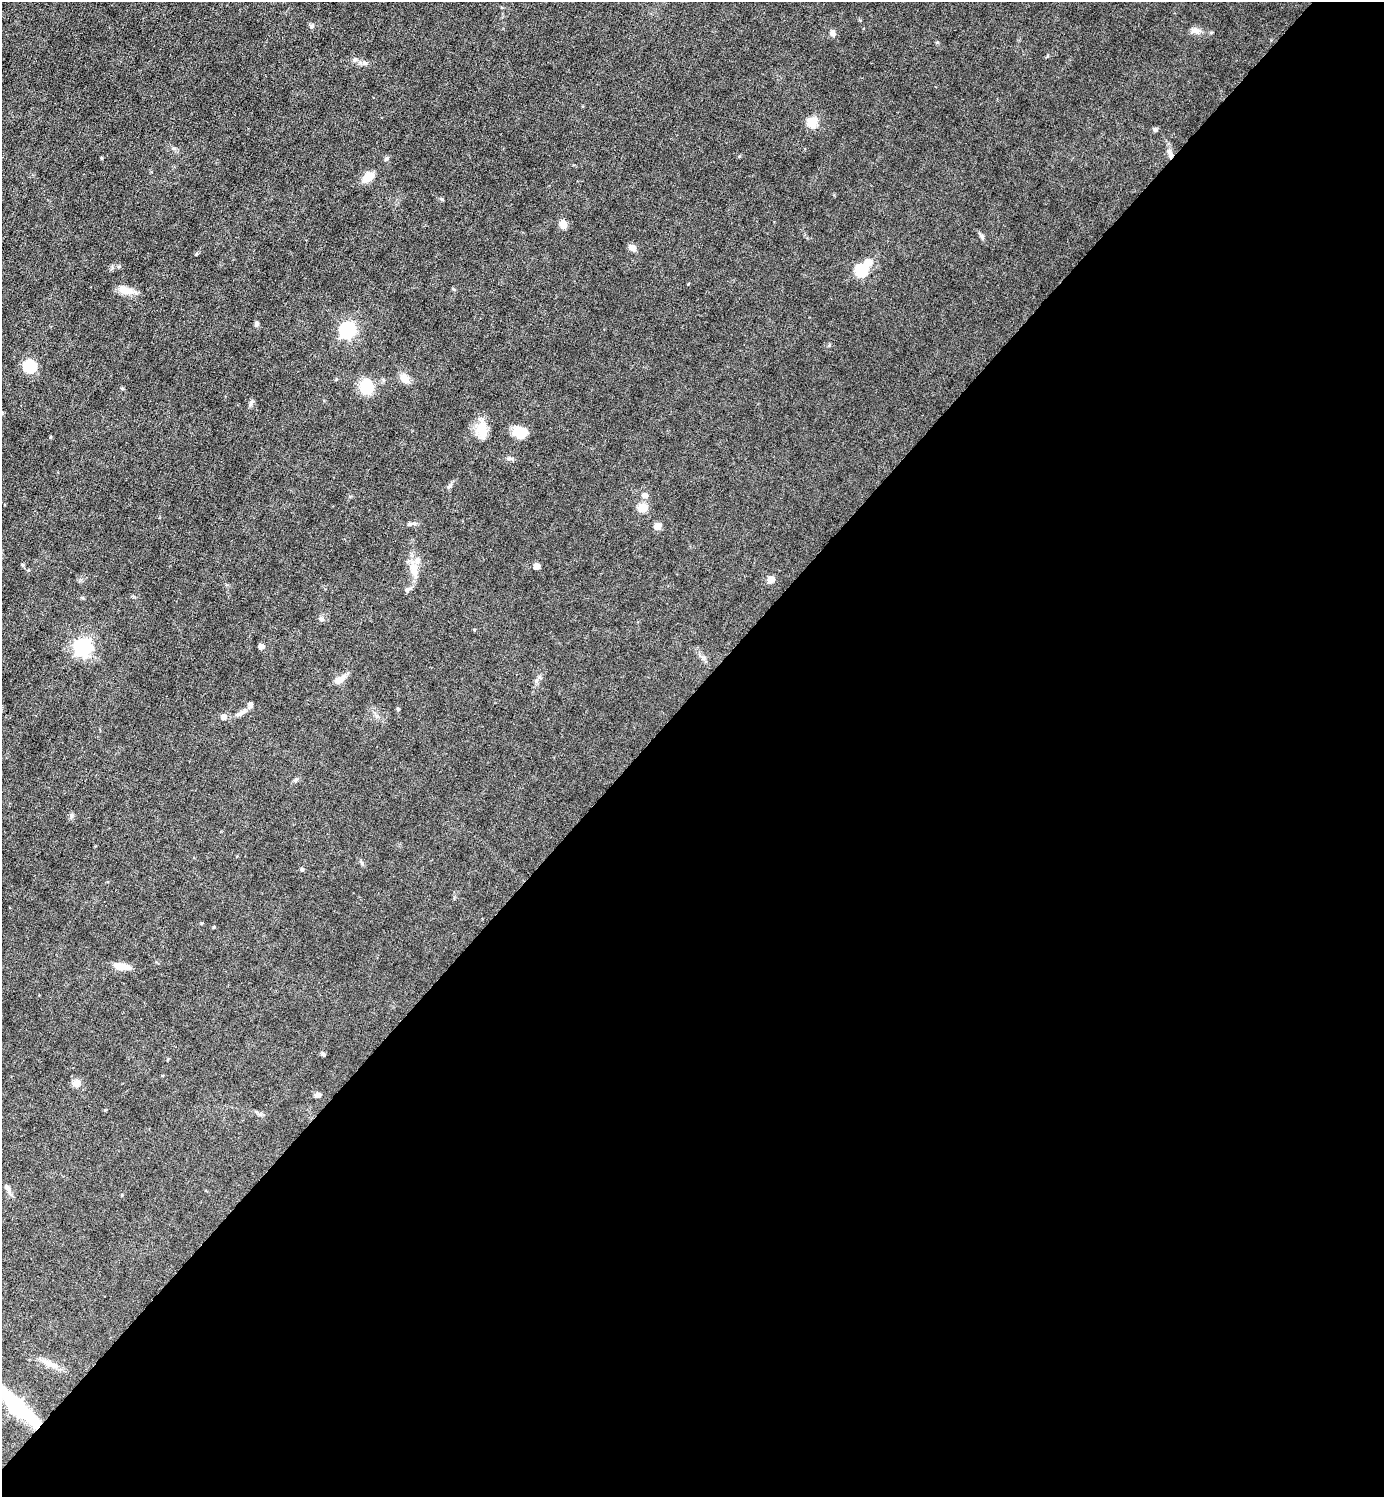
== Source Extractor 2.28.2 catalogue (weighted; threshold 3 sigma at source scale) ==
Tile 12 of 4 x 4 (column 4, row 3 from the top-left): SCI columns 4444-5825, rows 1496-2990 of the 5980 x 5979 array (HDU 1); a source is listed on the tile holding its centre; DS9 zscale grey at full resolution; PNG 1386 x 1499 px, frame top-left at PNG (2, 2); no overlay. Shown black and unused: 54% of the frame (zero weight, under 3 of 6 exposures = <1% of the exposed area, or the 3 px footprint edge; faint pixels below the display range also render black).
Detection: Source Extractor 2.28.2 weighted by HDU 2 'WHT'; one run over the whole footprint, this tile lists its part. Background 0.0451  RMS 0.005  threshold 0.0203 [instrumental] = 3 sigma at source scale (4.09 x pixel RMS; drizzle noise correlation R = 1.36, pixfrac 0.8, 0.05/0.05 arcsec/px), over >= 5 px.
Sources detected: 61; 1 inside a brighter object's white glare — not listed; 1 inside a brighter listed object's ellipse — not listed separately; the other 59 listed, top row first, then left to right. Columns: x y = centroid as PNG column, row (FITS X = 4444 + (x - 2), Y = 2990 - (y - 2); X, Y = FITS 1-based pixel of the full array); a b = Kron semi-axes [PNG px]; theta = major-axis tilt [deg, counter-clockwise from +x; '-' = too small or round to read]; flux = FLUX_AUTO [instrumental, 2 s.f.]
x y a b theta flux
311 26 6 6 - 1.1
1195 31 13 9 -15 2.7
833 33 7 7 - 1.8
355 60 7 4 0 0.91
812 122 6 5 - 22
1155 130 6 5 - 0.8
1170 154 10 6 -79 2.1
101 158 4 3 - 0.51
386 159 6 5 - 0.79
368 177 11 7 37 9.1
441 199 6 4 -35 0.57
563 224 9 8 - 3.3
982 236 10 3 -69 0.92
632 247 9 7 -39 2.3
861 270 6 6 - 40
688 284 3 3 - 0.31
125 290 21 9 -11 4.8
256 324 6 5 - 1.1
347 330 7 7 - 100
829 345 5 4 - 0.55
29 366 6 6 - 42
405 379 13 9 -53 3.8
366 386 16 13 -87 13
122 388 5 3 - 0.48
251 404 8 4 71 0.97
482 428 20 16 -80 7.8
520 432 14 11 4 9.3
50 437 4 3 - 0.54
510 458 10 5 -10 1.2
449 486 8 5 28 1
645 495 6 5 - 3
643 508 5 5 - 16
412 524 10 4 5 1.1
657 526 5 5 - 7.6
22 565 5 4 - 0.58
536 566 5 5 - 3.9
414 570 22 10 -78 6.4
771 579 5 5 - 7.5
407 589 9 5 44 1.2
321 619 7 5 -20 1
474 630 4 3 - 0.39
261 646 5 5 - 2.8
83 647 7 7 - 170
339 679 16 8 31 3.8
536 681 7 4 71 1
250 704 7 6 - 1.4
240 714 13 7 32 2.3
223 717 6 5 - 2.6
296 780 9 4 32 0.83
302 869 6 4 90 0.64
214 927 4 3 - 0.4
122 966 18 6 -10 6.5
323 1054 6 5 - 0.73
76 1083 9 9 - 3
317 1095 8 6 6 1.4
105 1110 5 4 - 0.4
8 1189 17 5 -64 2
122 1195 4 3 - 0.4
51 1364 27 7 -23 4.6
Overlapping masked pixels (flux is a lower limit): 1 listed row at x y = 1170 154
Unlisted compact peaks at least as high as the median listed source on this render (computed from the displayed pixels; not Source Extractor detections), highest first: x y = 362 863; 174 148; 398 709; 937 42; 196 254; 739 156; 119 266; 71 815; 1047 56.